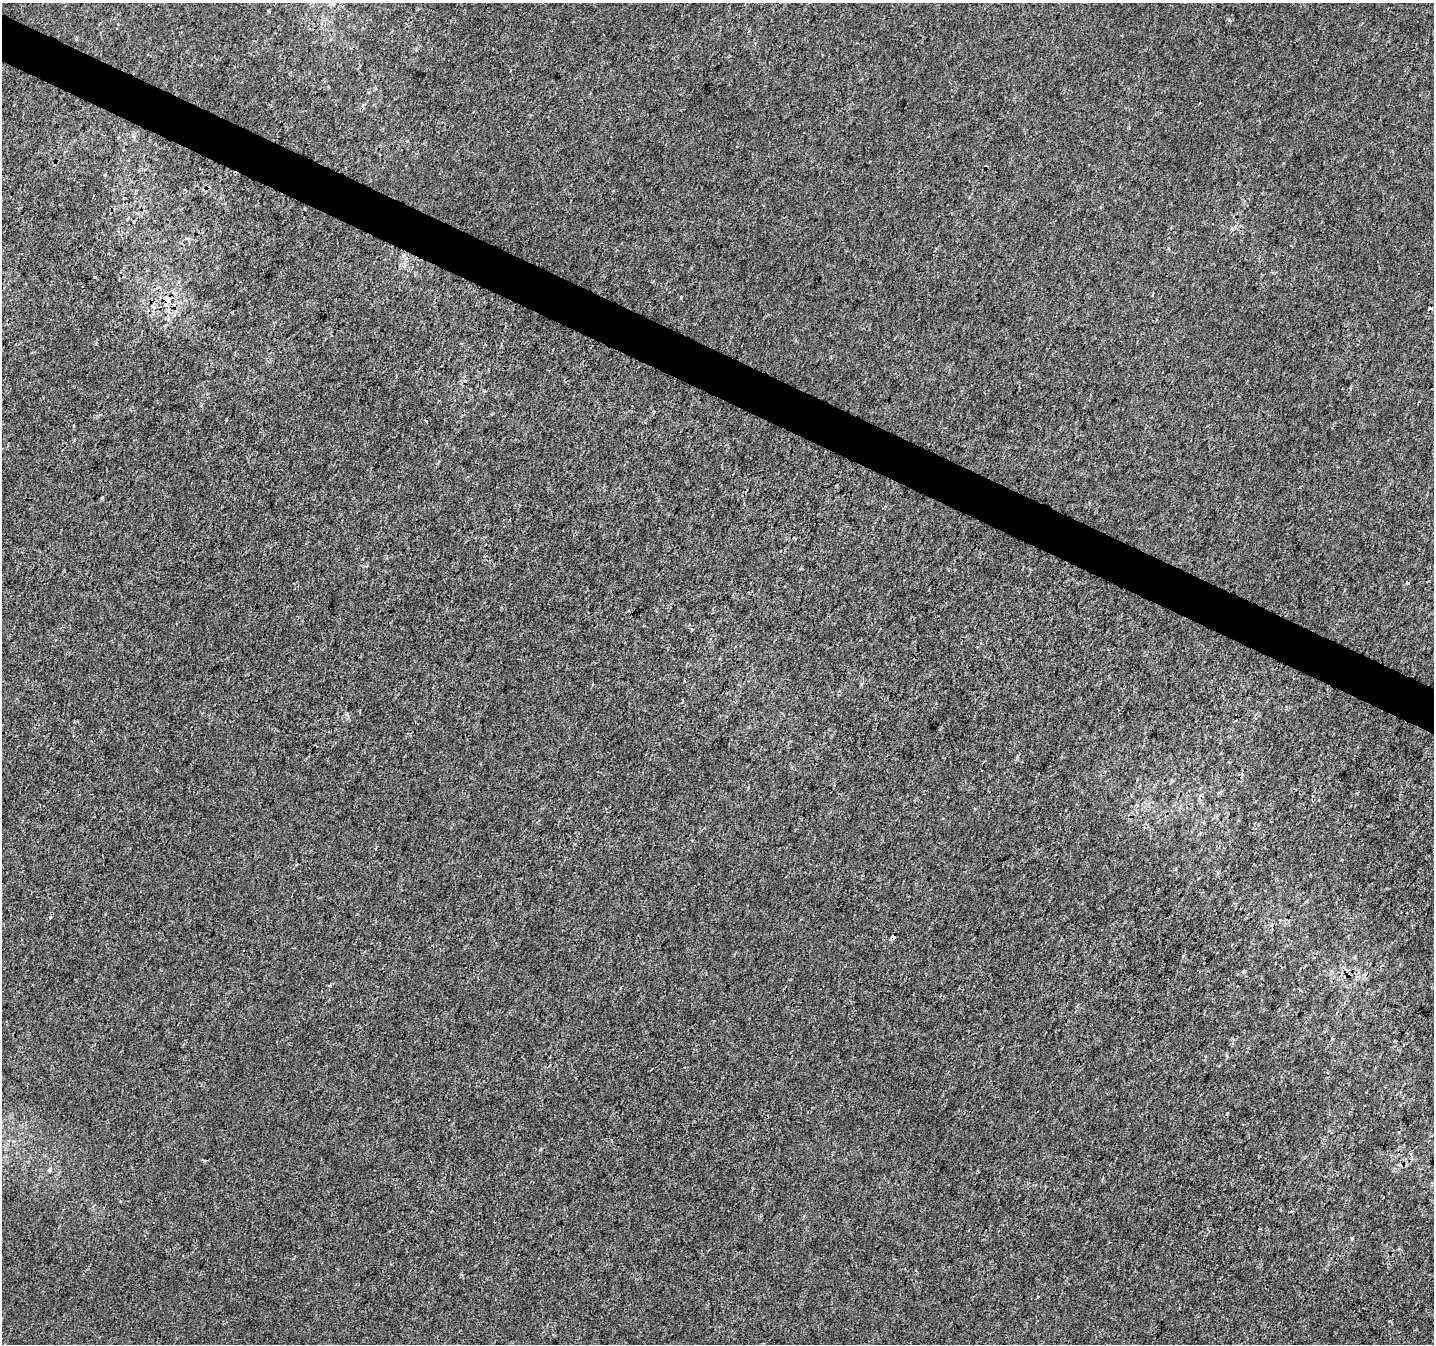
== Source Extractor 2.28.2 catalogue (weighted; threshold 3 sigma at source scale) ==
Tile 11 of 4 x 4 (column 3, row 3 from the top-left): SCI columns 2871-4302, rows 1610-2951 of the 5734 x 5836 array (HDU 1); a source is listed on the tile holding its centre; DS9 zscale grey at full resolution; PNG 1436 x 1346 px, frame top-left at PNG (2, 3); no overlay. Shown black and unused: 3% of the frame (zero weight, under 3 of 4 exposures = <1% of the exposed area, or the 3 px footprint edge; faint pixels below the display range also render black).
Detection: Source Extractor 2.28.2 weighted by HDU 2 'WHT'; one run over the whole footprint, this tile lists its part. Background 1.54e-06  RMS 0.0014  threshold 0.00632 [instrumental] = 3 sigma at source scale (4.5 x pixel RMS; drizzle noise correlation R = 1.50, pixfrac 1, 0.0396/0.0396 arcsec/px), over >= 5 px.
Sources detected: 9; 2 cosmic-ray / hot-pixel residue — not listed; the other 7 listed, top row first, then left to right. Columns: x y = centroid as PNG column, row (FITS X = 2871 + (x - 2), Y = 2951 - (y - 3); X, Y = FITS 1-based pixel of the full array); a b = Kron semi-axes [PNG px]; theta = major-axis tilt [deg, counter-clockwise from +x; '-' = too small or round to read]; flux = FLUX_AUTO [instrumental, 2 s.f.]
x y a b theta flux
167 299 11 8 -29 1.2
426 421 4 2 - 0.14
102 498 3 3 - 0.31
893 937 4 3 - 0.53
205 1161 4 4 - 0.18
49 1170 4 3 - 0.78
1352 1238 5 3 - 0.13
Overlapping masked pixels (flux is a lower limit): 2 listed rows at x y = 167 299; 893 937